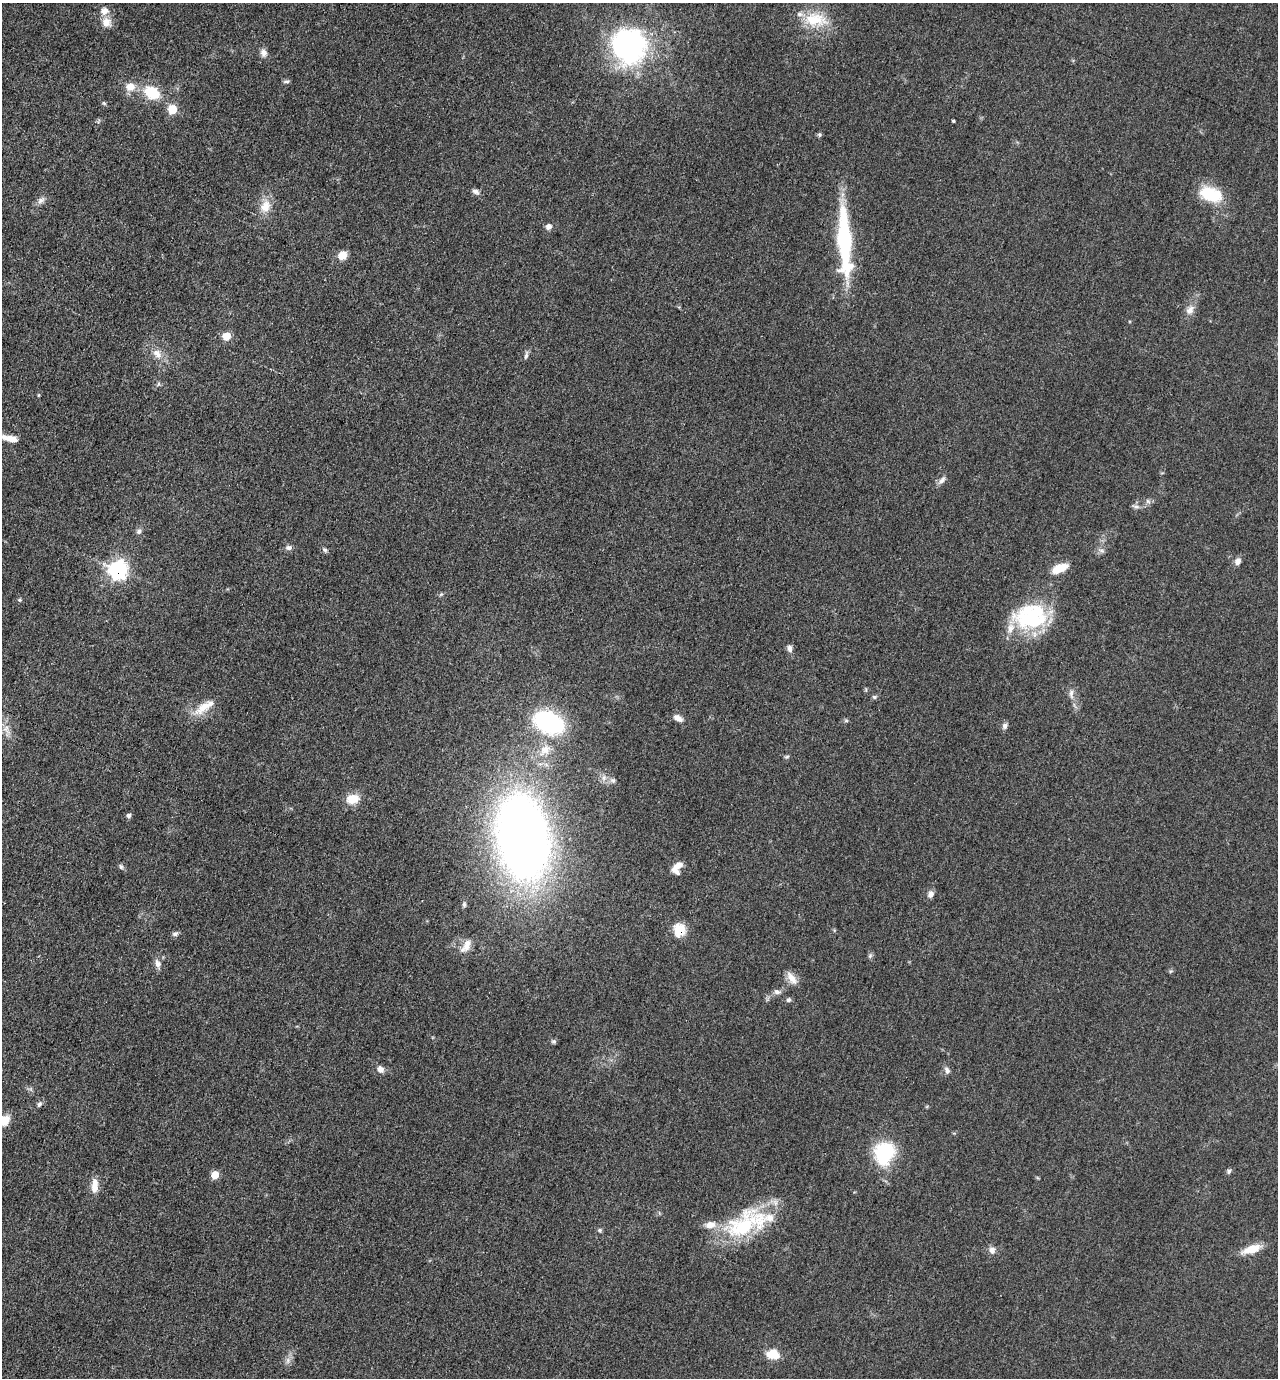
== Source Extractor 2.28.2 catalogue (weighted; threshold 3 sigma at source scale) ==
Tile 11 of 4 x 4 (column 3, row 3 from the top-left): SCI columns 2830-4105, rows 1387-2762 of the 5530 x 5520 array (HDU 1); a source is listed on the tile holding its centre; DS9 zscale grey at full resolution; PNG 1280 x 1380 px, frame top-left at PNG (2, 3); no overlay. Shown black and unused: <1% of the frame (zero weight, under 3 of 5 exposures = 1% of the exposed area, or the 3 px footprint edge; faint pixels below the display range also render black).
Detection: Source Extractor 2.28.2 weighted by HDU 2 'WHT'; one run over the whole footprint, this tile lists its part. Background 0.0497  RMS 0.0056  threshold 0.025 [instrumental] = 3 sigma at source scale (4.5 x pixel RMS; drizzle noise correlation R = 1.50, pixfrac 1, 0.05/0.05 arcsec/px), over >= 5 px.
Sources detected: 83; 1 inside a brighter object's white glare — not listed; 5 inside a brighter listed object's ellipse — not listed separately; the other 77 listed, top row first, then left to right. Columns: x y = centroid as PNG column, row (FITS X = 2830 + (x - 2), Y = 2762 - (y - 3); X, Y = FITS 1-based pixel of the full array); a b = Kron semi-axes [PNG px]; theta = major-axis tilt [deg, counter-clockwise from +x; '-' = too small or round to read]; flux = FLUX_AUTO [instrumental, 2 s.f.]
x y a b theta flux
815 19 35 19 -5 20
106 22 12 11 - 5.5
628 46 43 41 -51 100
264 53 10 8 -76 2.7
286 81 8 5 0 1.2
130 87 13 11 11 6.2
152 93 16 12 -28 19
104 103 6 5 - 0.81
172 109 7 6 - 15
953 121 3 3 - 0.58
476 192 10 6 -27 1.9
1211 194 24 14 -18 24
41 200 11 7 38 2.5
265 206 18 14 68 8.3
549 227 8 7 - 2.4
844 238 81 15 -88 58
342 255 10 8 21 6.5
1190 310 14 9 57 4.1
226 336 6 5 - 13
157 354 16 10 -47 5.6
526 356 9 5 75 1.4
9 438 24 7 -12 7
942 480 12 6 51 2.3
1148 501 7 6 - 1.4
1136 506 10 4 -11 1.5
139 531 7 6 - 1.6
288 548 9 7 3 1.9
325 550 7 5 -44 1.2
1102 551 9 5 -7 1.7
1238 561 10 7 57 2.4
1059 568 20 9 24 10
118 570 8 8 - 190
441 594 6 4 19 0.82
19 600 6 4 -20 0.89
1030 617 42 31 7 49
790 648 10 6 -83 2.2
1071 694 14 6 -88 2.8
874 697 7 5 -1 1
205 707 33 10 34 10
678 718 12 7 -31 3.3
846 721 6 4 0 0.82
549 722 30 19 -24 75
1005 726 9 7 58 1.8
6 729 15 8 -64 4.6
545 750 18 12 45 8.8
787 757 8 4 9 0.79
613 780 7 6 - 1.5
353 799 16 11 14 8.6
129 816 5 5 - 1.5
523 837 57 34 -81 610
678 865 13 8 36 4.3
121 867 7 5 -74 1.2
931 894 9 7 72 2.6
464 904 8 5 -81 1.2
679 930 7 7 - 30
175 934 8 6 23 1.5
466 946 21 10 58 5.9
870 956 7 5 46 1.1
158 964 12 8 -74 3.1
792 978 18 8 -54 5.2
777 992 10 7 -8 2.1
788 1000 6 6 - 1.2
554 1041 6 6 - 1.1
380 1069 9 7 -50 3
947 1070 10 7 -75 2.1
39 1104 7 6 - 1.5
4 1120 16 12 42 8.5
884 1152 24 19 68 39
1229 1171 7 5 62 1.1
215 1175 6 5 - 9.9
95 1185 20 8 86 5.9
746 1224 60 29 24 51
600 1230 6 5 - 1
1252 1249 21 8 18 10
992 1250 9 8 - 2.8
772 1354 13 9 -4 11
288 1361 9 4 81 1.9
Overlapping masked pixels (flux is a lower limit): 2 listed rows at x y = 118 570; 679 930
Isophote crosses this tile's border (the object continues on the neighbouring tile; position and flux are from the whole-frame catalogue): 2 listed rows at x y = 9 438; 4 1120